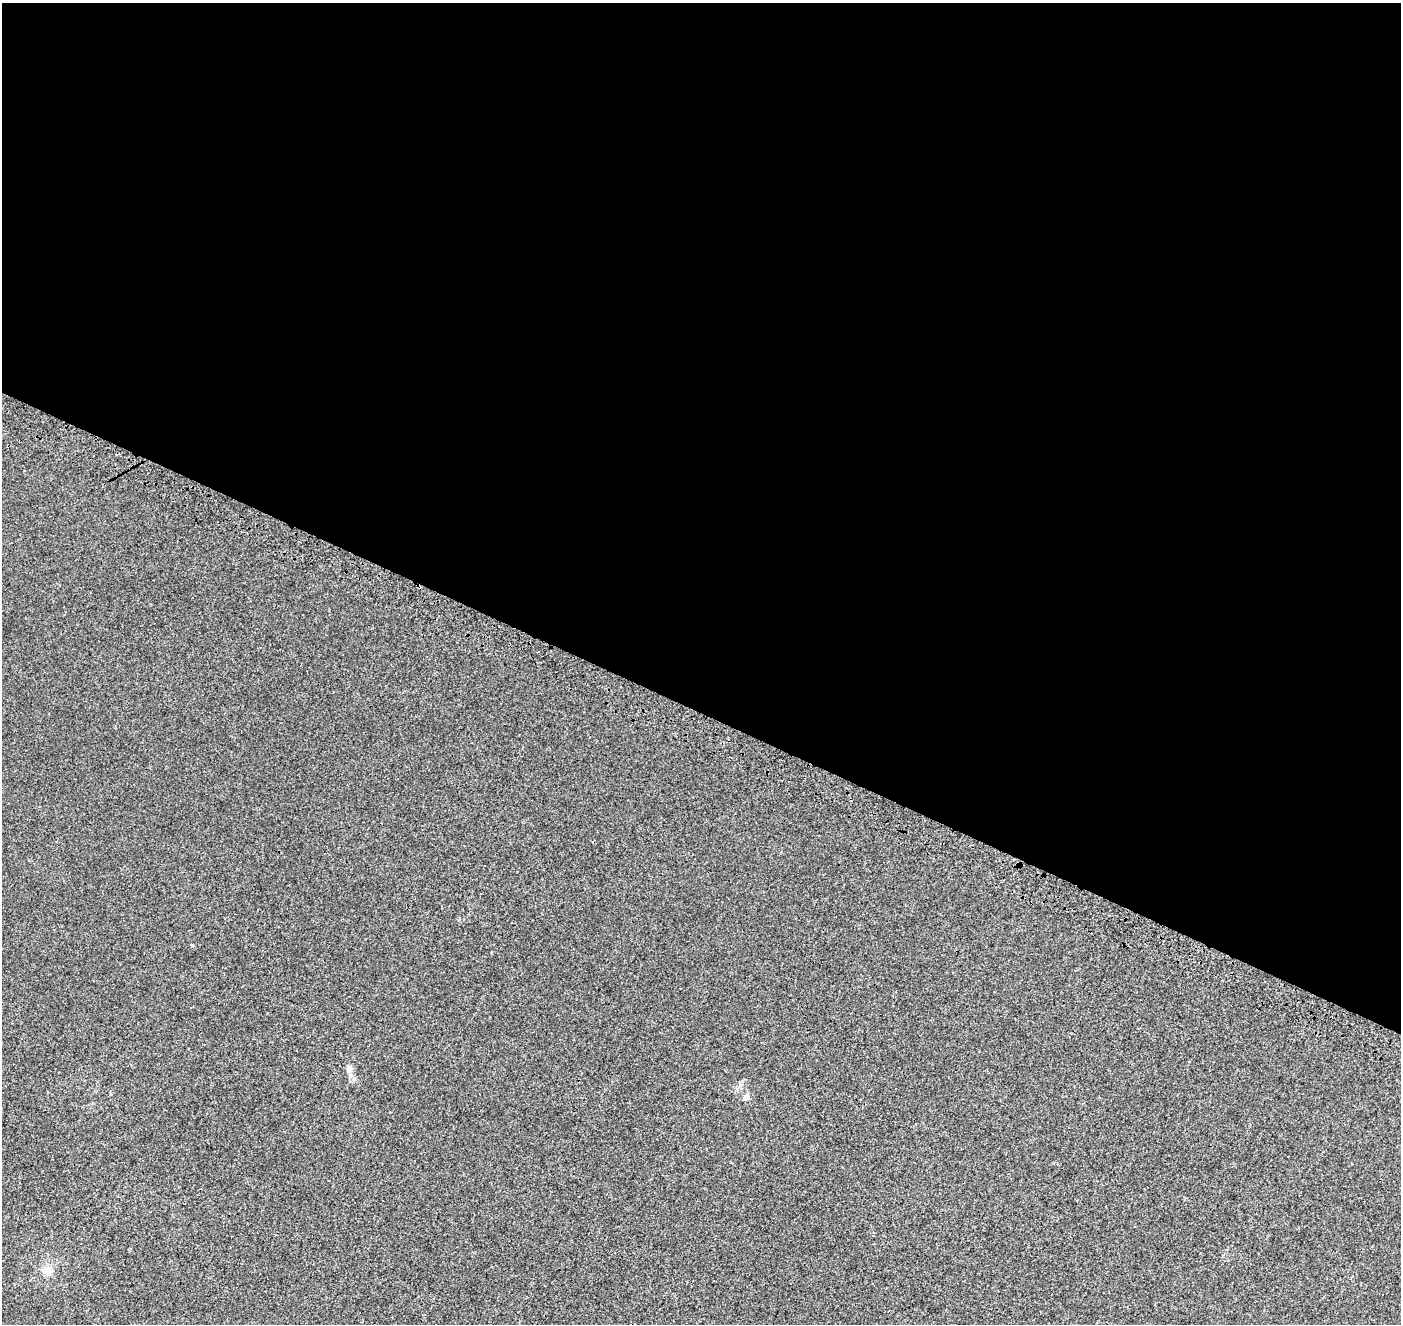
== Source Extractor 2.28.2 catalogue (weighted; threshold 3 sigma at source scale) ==
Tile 3 of 4 x 4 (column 3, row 1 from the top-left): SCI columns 2941-4339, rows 4288-5609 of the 5889 x 5995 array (HDU 1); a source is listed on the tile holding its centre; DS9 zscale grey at full resolution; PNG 1403 x 1326 px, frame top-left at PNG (2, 3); no overlay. Shown black and unused: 54% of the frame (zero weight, under 3 of 4 exposures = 9% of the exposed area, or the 3 px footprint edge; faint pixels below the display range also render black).
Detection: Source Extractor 2.28.2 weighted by HDU 2 'WHT'; one run over the whole footprint, this tile lists its part. Background 0.00111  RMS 0.0037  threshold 0.0167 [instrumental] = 3 sigma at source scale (4.5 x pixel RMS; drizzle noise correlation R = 1.50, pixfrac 1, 0.0396/0.0396 arcsec/px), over >= 5 px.
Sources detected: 3; all 3 listed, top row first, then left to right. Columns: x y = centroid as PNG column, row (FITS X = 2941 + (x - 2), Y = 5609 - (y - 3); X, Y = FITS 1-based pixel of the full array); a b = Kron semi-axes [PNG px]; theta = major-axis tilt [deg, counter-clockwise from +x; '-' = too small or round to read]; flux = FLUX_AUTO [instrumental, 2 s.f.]
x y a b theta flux
349 1069 11 8 -89 1.7
746 1097 8 7 - 1.4
48 1270 11 10 - 2.8